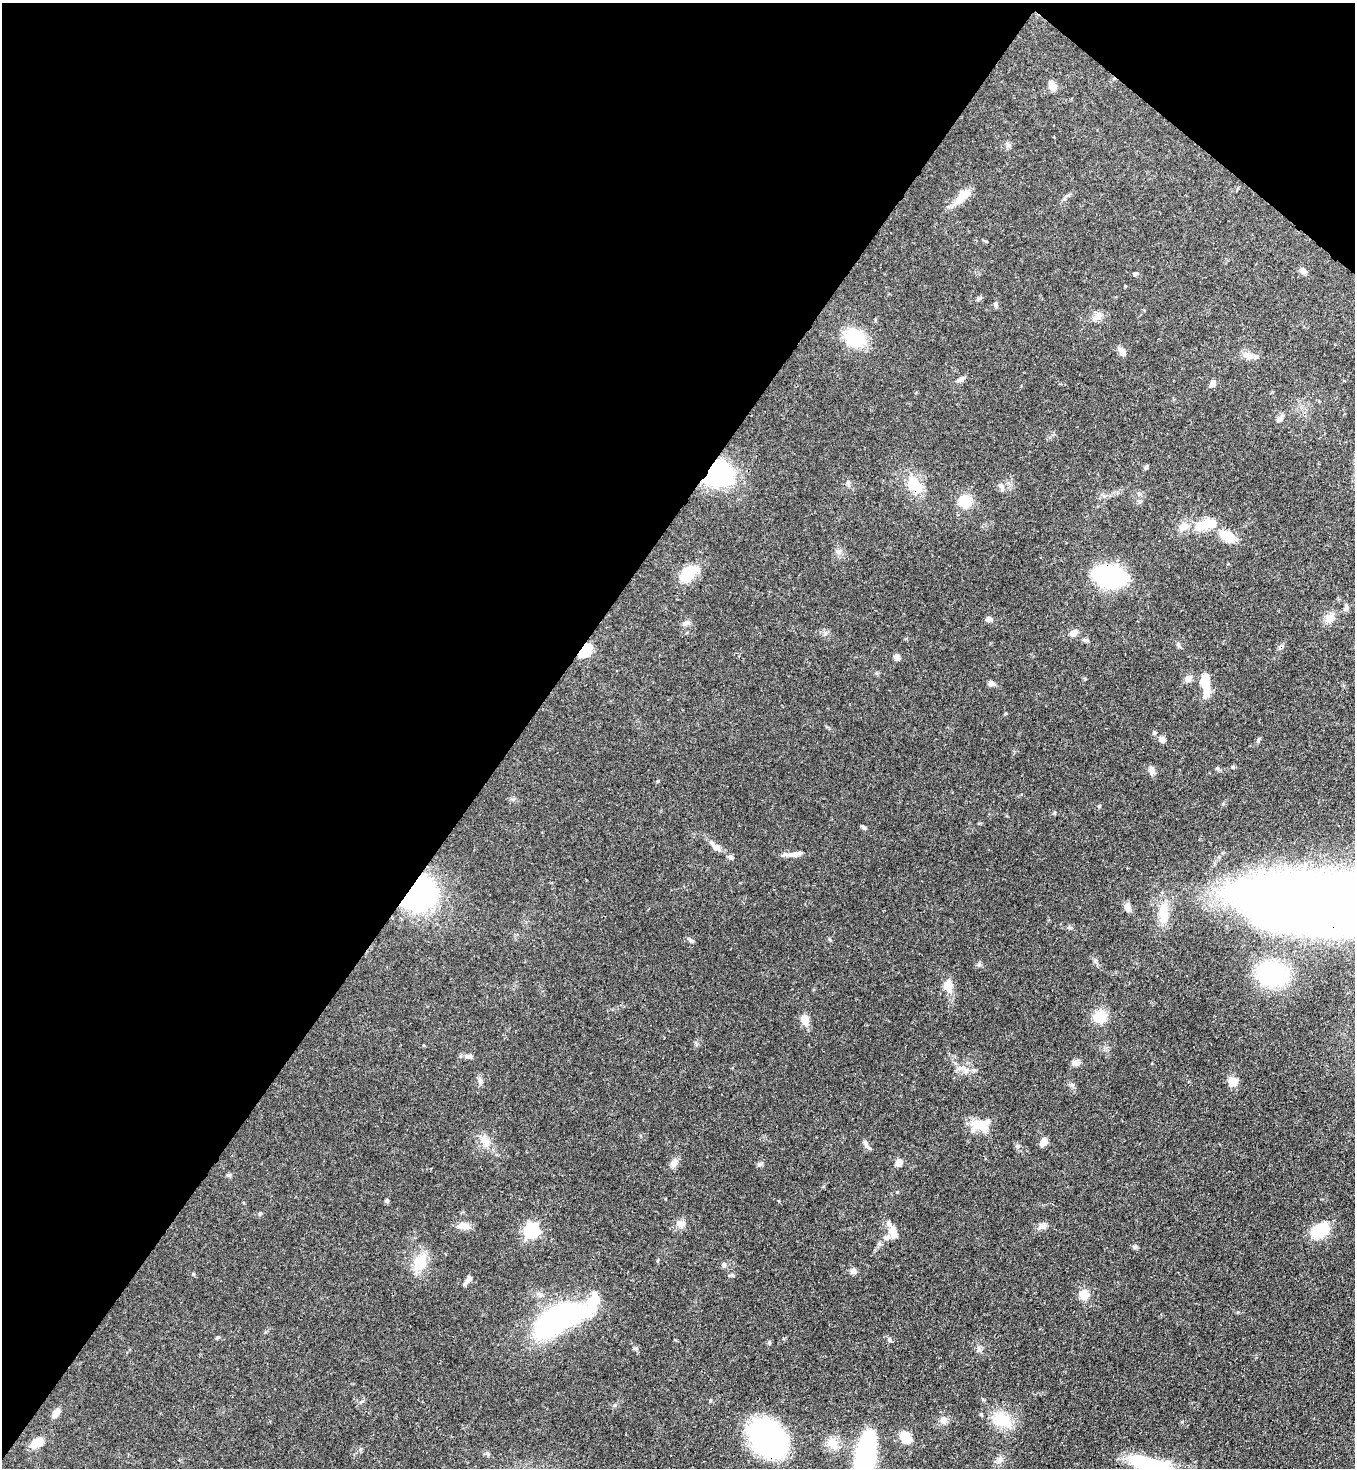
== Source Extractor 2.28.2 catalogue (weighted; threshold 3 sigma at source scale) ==
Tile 2 of 4 x 4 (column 2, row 1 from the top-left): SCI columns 1583-2935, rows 4456-5921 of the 6014 x 5992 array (HDU 1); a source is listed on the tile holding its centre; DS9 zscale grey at full resolution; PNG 1357 x 1470 px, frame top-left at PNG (2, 3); no overlay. Shown black and unused: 40% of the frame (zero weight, under 3 of 4 exposures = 7% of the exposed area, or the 3 px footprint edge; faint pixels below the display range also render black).
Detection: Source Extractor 2.28.2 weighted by HDU 2 'WHT'; one run over the whole footprint, this tile lists its part. Background 0.0809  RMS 0.0037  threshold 0.0168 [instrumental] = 3 sigma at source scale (4.5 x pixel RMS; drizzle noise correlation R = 1.50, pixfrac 1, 0.05/0.05 arcsec/px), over >= 5 px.
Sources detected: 101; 2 inside a brighter object's white glare — not listed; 4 inside a brighter listed object's ellipse — not listed separately; the other 95 listed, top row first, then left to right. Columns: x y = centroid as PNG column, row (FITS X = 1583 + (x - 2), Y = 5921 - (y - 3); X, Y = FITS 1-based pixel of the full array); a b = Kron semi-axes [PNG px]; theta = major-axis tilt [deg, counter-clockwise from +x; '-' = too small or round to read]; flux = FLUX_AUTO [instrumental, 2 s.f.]
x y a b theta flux
1052 86 12 7 -67 2.6
962 197 26 11 47 5.3
1303 270 9 6 -27 1.3
1135 274 5 5 - 0.66
996 304 8 5 -80 0.87
1097 317 14 9 21 2.5
855 338 22 17 -28 17
1122 352 11 8 -59 1.8
1248 356 17 9 -20 2.8
960 379 11 5 27 1.2
1212 383 10 6 58 1.5
1279 419 9 7 33 1.4
1146 467 8 4 55 0.56
716 473 20 18 9 58
848 483 7 4 -71 0.67
914 484 23 15 -57 9.3
1001 486 10 6 -36 1.4
965 501 14 14 - 6.8
1140 502 9 3 50 0.59
1208 524 26 15 4 9.1
1227 536 14 9 -30 9
688 574 19 14 51 10
1109 576 19 11 -9 110
1346 608 7 6 - 0.95
1329 618 15 11 46 3.1
989 619 9 6 14 1.1
685 623 10 6 27 1.3
1073 633 11 8 16 1.9
1086 640 6 5 - 0.67
1281 646 8 5 36 1
584 650 6 5 - 48
897 657 7 6 - 1.4
1188 679 10 8 64 1.7
1205 679 32 10 -88 7.1
991 683 8 6 -1 1.3
1154 732 5 5 - 0.61
1162 739 7 6 - 1.6
1258 740 7 5 61 0.65
1233 767 5 5 - 0.52
1217 768 6 4 -44 0.57
1152 770 11 6 -76 1.6
1099 806 5 4 - 0.49
864 827 7 4 -43 0.68
715 847 16 7 -40 2.4
794 854 17 7 3 2.5
730 857 7 5 -4 0.85
419 893 27 23 51 71
1340 905 132 34 -4 1700
1128 907 12 8 -61 1.9
1164 912 30 12 -87 7.8
691 940 8 4 -32 0.71
1272 974 25 17 -10 40
948 985 18 12 -79 4.1
1100 1017 15 15 - 6.4
805 1020 13 8 -76 4
468 1056 12 6 -4 1.4
1075 1063 9 8 - 1.4
966 1071 10 6 89 1.7
480 1080 8 7 - 1.2
1233 1082 11 10 - 3.6
980 1125 21 13 -20 7.4
486 1141 11 3 -50 1.4
1044 1141 9 7 55 2.8
866 1144 13 6 -72 1.4
674 1163 11 8 58 2
899 1163 7 6 - 2.7
759 1164 6 5 - 0.74
387 1200 5 4 - 0.74
681 1224 12 10 3 2.3
463 1226 16 8 -2 2.5
1042 1226 10 7 10 1.6
531 1230 7 6 - 81
1320 1230 17 12 33 15
893 1232 14 9 -71 3.9
420 1263 24 15 69 8.4
724 1265 7 6 - 0.89
853 1271 8 7 - 1.3
732 1275 5 5 - 0.62
468 1280 13 5 56 1.4
1084 1295 12 11 - 3.7
593 1301 58 16 46 19
553 1322 35 18 42 82
218 1337 5 5 - 0.5
889 1340 7 4 -70 0.63
978 1349 7 4 90 0.85
56 1413 11 7 55 2.4
1002 1419 27 20 -21 11
944 1420 10 8 51 2.1
905 1437 10 8 -45 7.9
768 1438 39 28 -45 72
37 1442 14 8 27 6.2
833 1443 17 13 -34 4.7
866 1456 43 13 83 82
1000 1460 8 6 81 1.3
1149 1465 40 13 -17 45
Overlapping masked pixels (flux is a lower limit): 8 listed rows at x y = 716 473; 914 484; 1109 576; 1281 646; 584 650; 419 893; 1340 905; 768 1438
Isophote crosses this tile's border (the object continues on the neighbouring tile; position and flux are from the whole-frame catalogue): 3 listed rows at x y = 1340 905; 866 1456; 1149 1465
Unlisted compact peaks at least as high as the median listed source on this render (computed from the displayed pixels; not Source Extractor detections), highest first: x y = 1134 1247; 979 964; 769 1343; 1072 1085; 260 1213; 615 1405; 658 781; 193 1274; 710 1401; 1018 1146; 636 1348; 229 1175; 897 1192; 1054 813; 1182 1422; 1178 644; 1095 961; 830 940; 362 1401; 1238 1312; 1070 928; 825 634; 980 298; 1006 713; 876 673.